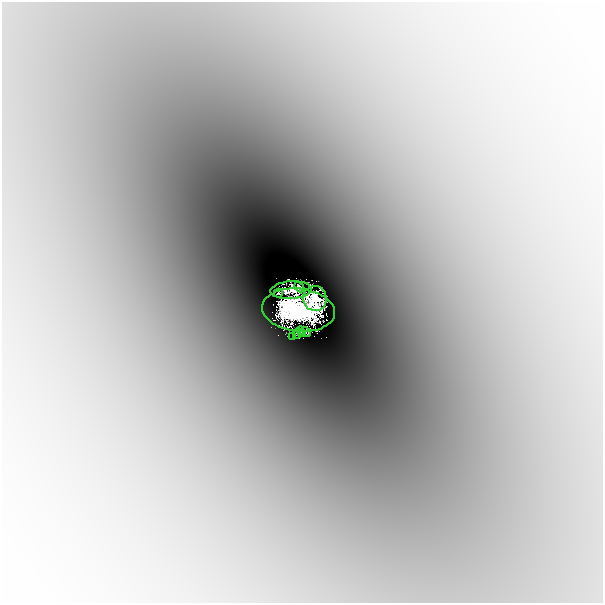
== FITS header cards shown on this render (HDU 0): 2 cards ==
NAXIS1  =                  601
NAXIS2  =                  601

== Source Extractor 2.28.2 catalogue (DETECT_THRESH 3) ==
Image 601 x 601 px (HDU 0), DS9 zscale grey, 1 PNG px = 1 image px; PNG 605 x 605 px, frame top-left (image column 1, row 601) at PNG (2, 2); each listed source drawn as its Kron ellipse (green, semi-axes under 4 px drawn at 4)
Background -0.00136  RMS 2.1e-04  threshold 6.36e-04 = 3 sigma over >= 5 px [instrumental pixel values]
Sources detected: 9; all 9 listed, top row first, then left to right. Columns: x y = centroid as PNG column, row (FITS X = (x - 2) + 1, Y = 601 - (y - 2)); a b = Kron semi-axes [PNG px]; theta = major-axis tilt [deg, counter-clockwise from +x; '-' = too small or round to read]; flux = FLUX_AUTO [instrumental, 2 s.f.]
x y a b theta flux
299 287 6 4 -48 0.12
291 290 20 9 4 0.34
278 293 5 3 - 0.031
315 298 12 12 - 1.9
298 310 36 21 -6 12
305 332 6 4 -16 0.1
299 333 7 3 52 0.023
302 333 3 2 - 0.055
293 337 4 2 - 0.0045